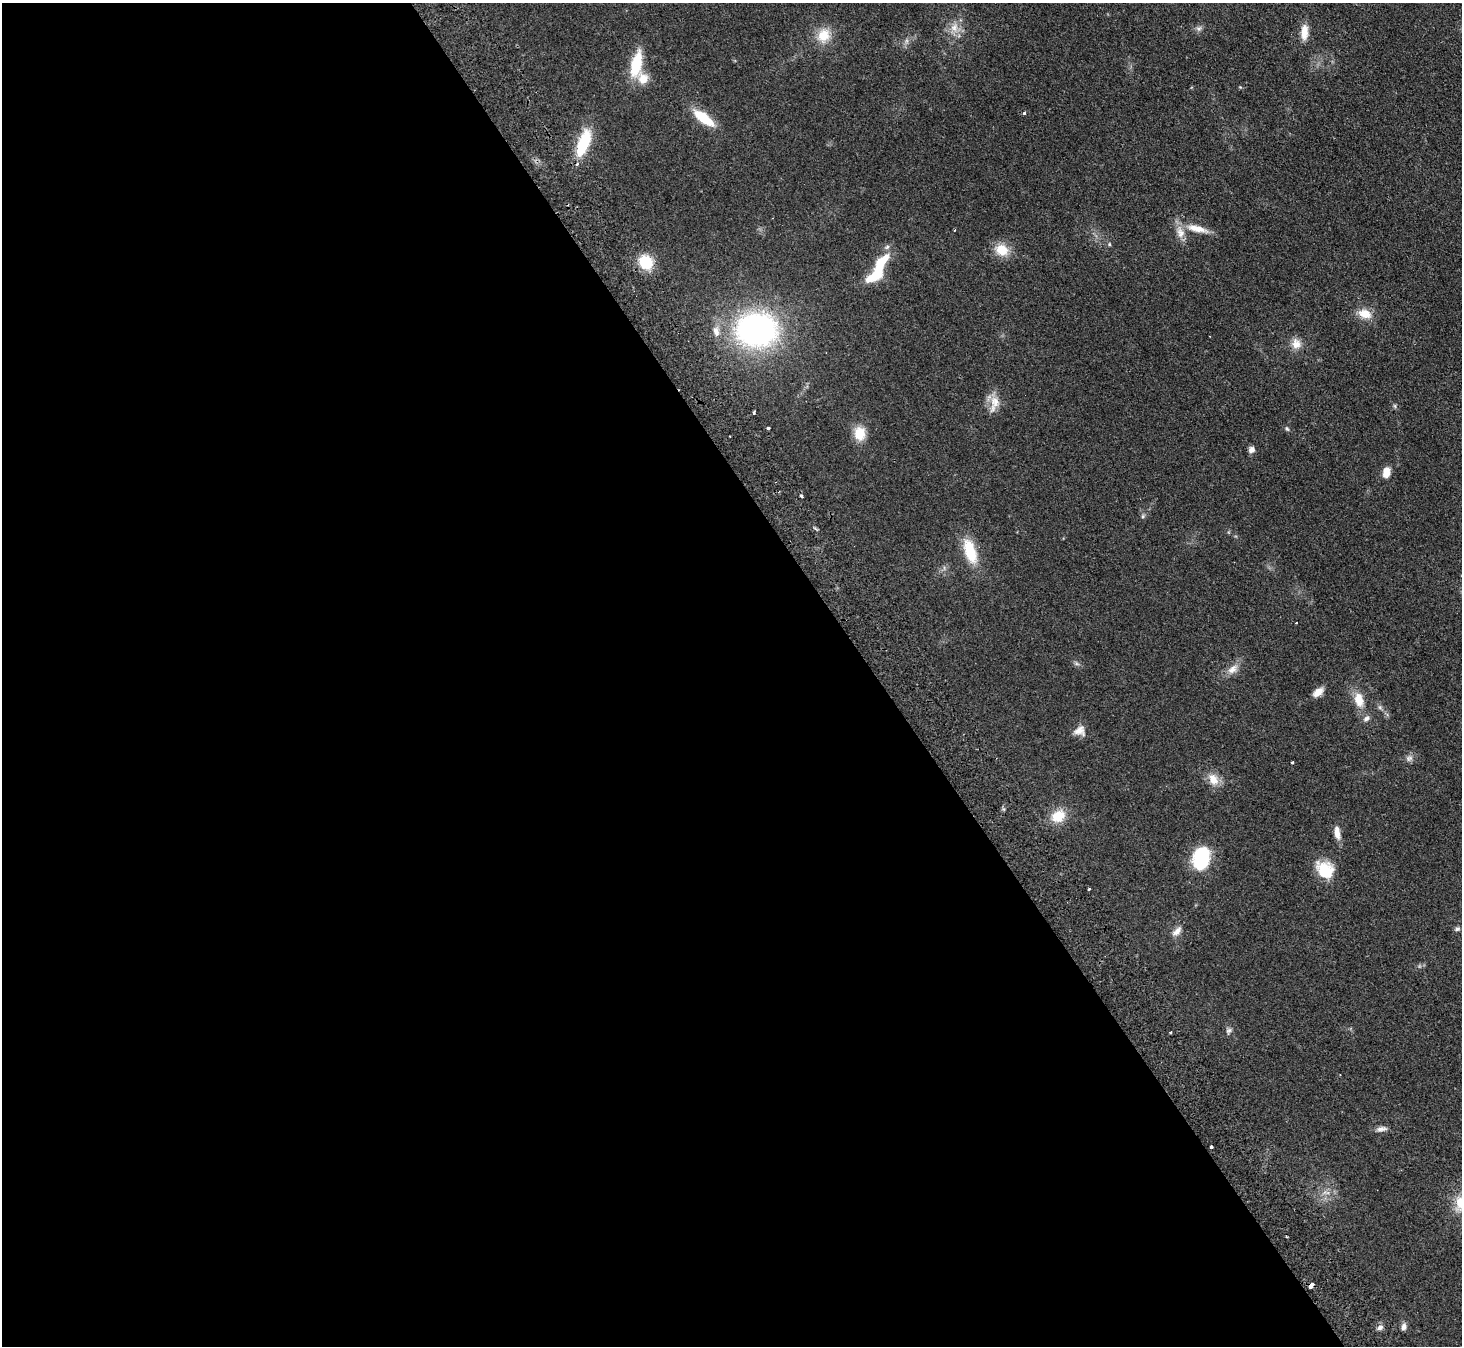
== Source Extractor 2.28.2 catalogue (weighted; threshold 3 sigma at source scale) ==
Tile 9 of 4 x 4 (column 1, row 3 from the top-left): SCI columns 51-1510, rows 1675-3018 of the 5940 x 5898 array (HDU 1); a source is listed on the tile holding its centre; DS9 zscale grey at full resolution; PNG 1464 x 1348 px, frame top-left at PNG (2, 3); no overlay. Shown black and unused: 60% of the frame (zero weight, under 2 of 3 exposures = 3% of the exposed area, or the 3 px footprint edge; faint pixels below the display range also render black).
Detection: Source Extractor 2.28.2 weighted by HDU 2 'WHT'; one run over the whole footprint, this tile lists its part. Background 0.0777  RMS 0.0086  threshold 0.0385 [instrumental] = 3 sigma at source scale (4.5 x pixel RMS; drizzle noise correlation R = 1.50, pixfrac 1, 0.05/0.05 arcsec/px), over >= 5 px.
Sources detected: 58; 1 inside a brighter object's white glare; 2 cosmic-ray / hot-pixel residue — not listed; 2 inside a brighter listed object's ellipse — not listed separately; the other 53 listed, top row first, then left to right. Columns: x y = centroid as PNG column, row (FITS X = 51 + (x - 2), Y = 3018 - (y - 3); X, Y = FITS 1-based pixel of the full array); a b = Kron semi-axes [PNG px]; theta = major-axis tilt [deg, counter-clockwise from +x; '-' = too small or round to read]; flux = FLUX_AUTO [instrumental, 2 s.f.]
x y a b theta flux
954 28 11 9 79 6.9
1199 29 8 7 - 2.6
1304 32 19 8 86 9.5
824 35 20 17 67 16
906 41 7 4 72 1.9
636 64 26 11 78 32
643 79 15 13 -77 11
1240 87 4 3 - 0.76
1024 113 3 3 - 2.1
703 118 22 8 -37 28
584 142 32 12 70 34
1197 229 32 9 -13 13
1109 244 5 4 - 0.97
1002 250 16 14 -25 15
646 262 14 12 -49 28
877 274 25 11 38 24
1365 314 16 11 -19 12
757 330 36 29 -1 230
716 331 15 8 -79 6.8
1296 344 14 13 - 7.9
994 403 26 12 75 11
1395 406 7 4 -71 1.2
754 412 4 2 - 1.8
768 428 3 3 - 1.5
1287 429 7 4 -53 1.3
860 433 17 13 -88 14
1252 450 7 7 - 3.8
1386 473 14 9 78 7.2
801 496 3 3 - 1.5
1143 516 6 5 - 1.3
970 551 30 13 -71 29
1077 664 7 4 -18 1.6
1232 669 16 10 43 7.2
1318 692 12 7 37 8
1359 700 21 12 -75 13
1380 707 7 6 - 1.9
1080 731 14 12 1 7.4
1409 758 11 7 19 3.2
1292 762 3 3 - 2
1213 779 17 12 -59 10
1058 816 18 14 32 17
1337 833 17 7 -81 7
1201 858 21 14 75 58
1325 870 21 17 -46 25
1089 889 3 3 - 0.89
1457 929 7 6 - 1.8
1177 931 15 8 45 5.3
1229 1031 10 7 59 2.5
1381 1129 14 7 9 4
1211 1146 4 3 - 2.7
1311 1286 5 4 - 9.9
1380 1327 8 7 - 2.7
1404 1327 8 6 80 3.3
Overlapping masked pixels (flux is a lower limit): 1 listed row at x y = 1311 1286